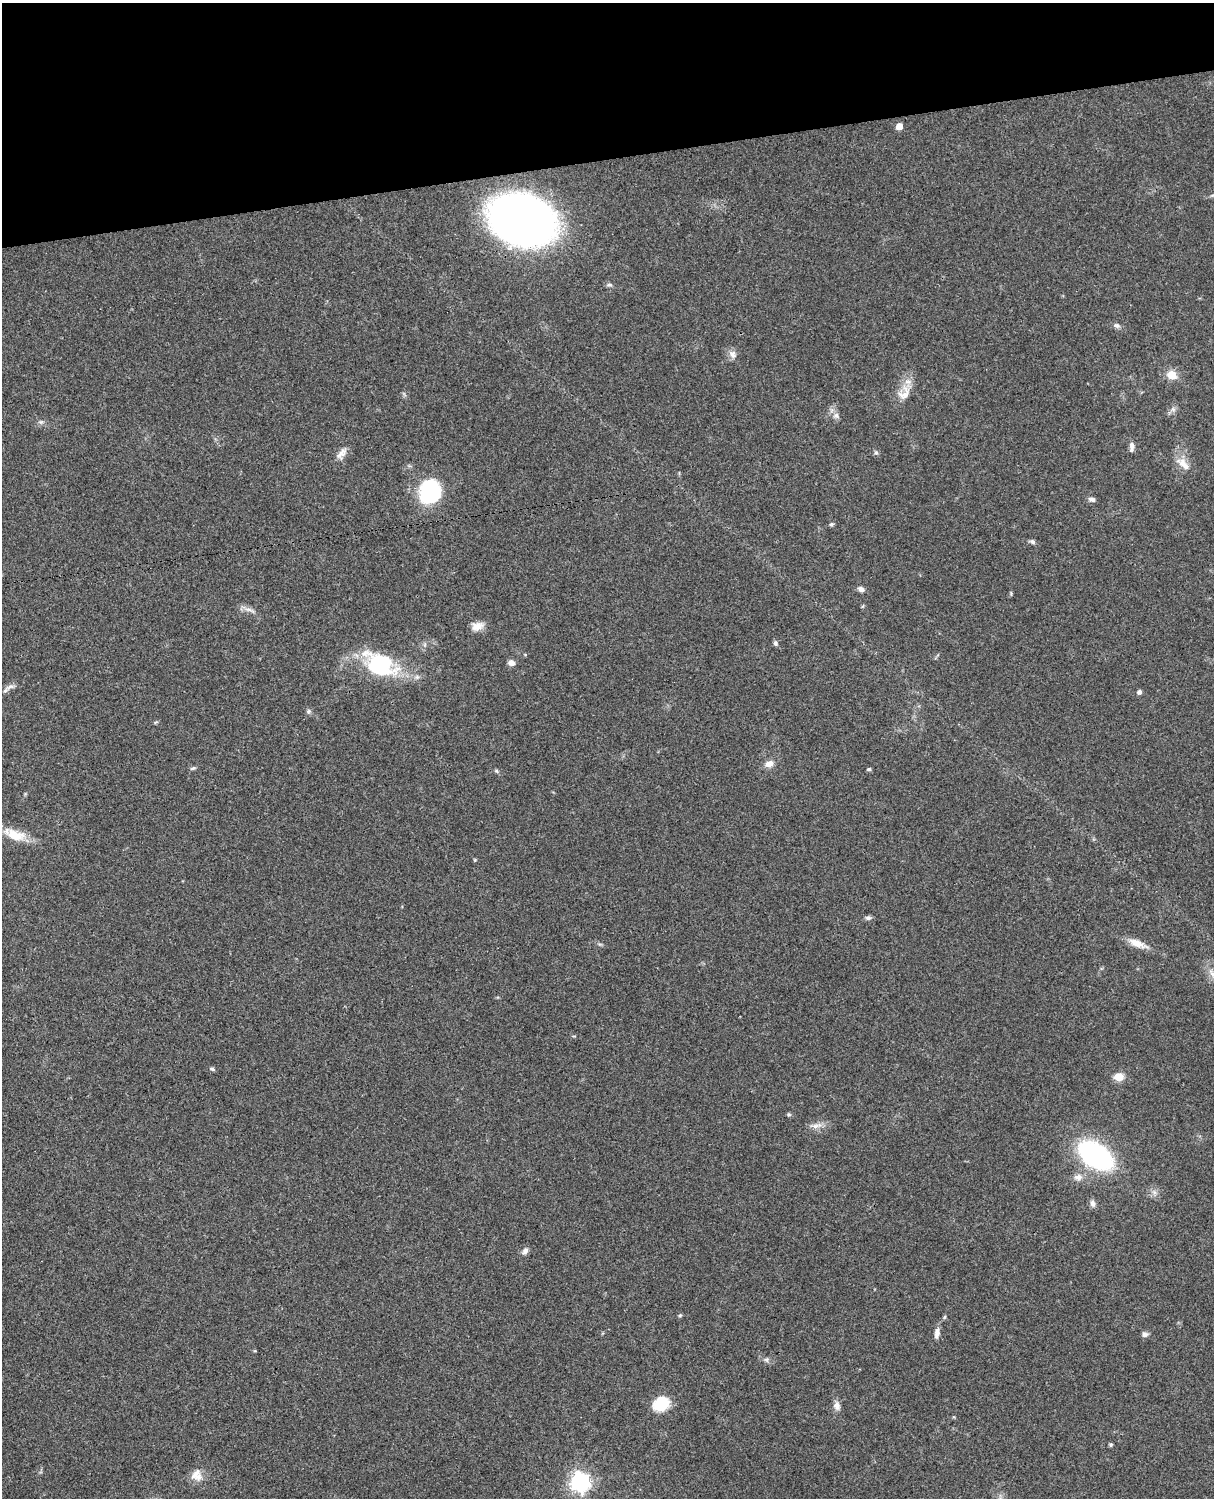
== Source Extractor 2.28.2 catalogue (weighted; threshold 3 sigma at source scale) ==
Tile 3 of 4 x 3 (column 3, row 1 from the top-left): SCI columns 2546-3757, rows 3268-4763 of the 5088 x 4927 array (HDU 1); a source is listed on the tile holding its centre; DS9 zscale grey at full resolution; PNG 1216 x 1500 px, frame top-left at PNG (2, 3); no overlay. Shown black and unused: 10% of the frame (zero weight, under 3 of 4 exposures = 6% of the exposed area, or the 3 px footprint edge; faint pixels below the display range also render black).
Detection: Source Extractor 2.28.2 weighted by HDU 2 'WHT'; one run over the whole footprint, this tile lists its part. Background 0.0918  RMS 0.0062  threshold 0.0278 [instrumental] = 3 sigma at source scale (4.5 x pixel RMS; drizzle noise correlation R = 1.50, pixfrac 1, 0.05/0.05 arcsec/px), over >= 5 px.
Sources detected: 54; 1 inside a brighter listed object's ellipse — not listed separately; the other 53 listed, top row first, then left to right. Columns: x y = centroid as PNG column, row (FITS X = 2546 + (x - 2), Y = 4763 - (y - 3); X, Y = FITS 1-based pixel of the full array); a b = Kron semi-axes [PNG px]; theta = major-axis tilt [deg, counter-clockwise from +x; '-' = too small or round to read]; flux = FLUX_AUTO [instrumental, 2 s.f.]
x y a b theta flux
899 126 5 5 - 9.5
522 220 42 29 -17 600
609 285 8 5 -6 1.4
1117 325 9 7 -18 1.9
733 354 13 9 -56 3.3
1172 375 9 8 - 9.1
904 393 24 14 57 9.4
1173 409 6 6 - 1.7
836 415 8 7 - 2.3
41 422 9 3 -5 1.2
1132 447 12 6 85 2.5
876 452 7 5 -62 1.2
341 453 19 9 56 4.5
1182 463 16 12 -39 6.6
430 491 23 19 74 54
1092 499 9 6 -21 1.8
831 524 6 4 20 1
1033 542 7 5 -45 1.4
861 589 8 6 -28 2.1
249 610 17 4 -16 2.9
477 626 15 10 17 5.3
775 643 7 5 -79 1.3
511 663 8 6 -13 2.8
380 665 36 24 -30 54
10 687 16 5 21 2.6
1139 692 5 5 - 1.6
309 711 6 5 - 1.2
769 764 11 8 23 4.1
193 768 9 4 18 1
869 769 5 4 - 1
496 771 5 5 - 0.84
14 835 29 12 -18 13
475 860 5 3 - 0.58
868 918 8 6 -3 1.6
1137 943 25 9 -21 7.5
212 1069 6 5 - 1.1
1119 1077 9 7 10 7.4
789 1115 6 5 - 0.88
817 1126 16 6 11 3.8
1095 1155 25 15 -35 150
1078 1177 12 10 -6 4
1154 1192 7 4 -71 1.5
1093 1203 10 7 -76 2.3
525 1251 9 6 62 2.2
680 1315 5 4 - 0.76
937 1333 13 6 83 3.2
1145 1334 8 7 - 1.9
766 1359 7 6 - 1.4
661 1404 18 14 26 17
837 1406 11 9 -70 3.2
1111 1445 5 4 - 0.87
197 1475 16 14 -72 6.6
580 1482 7 7 - 300